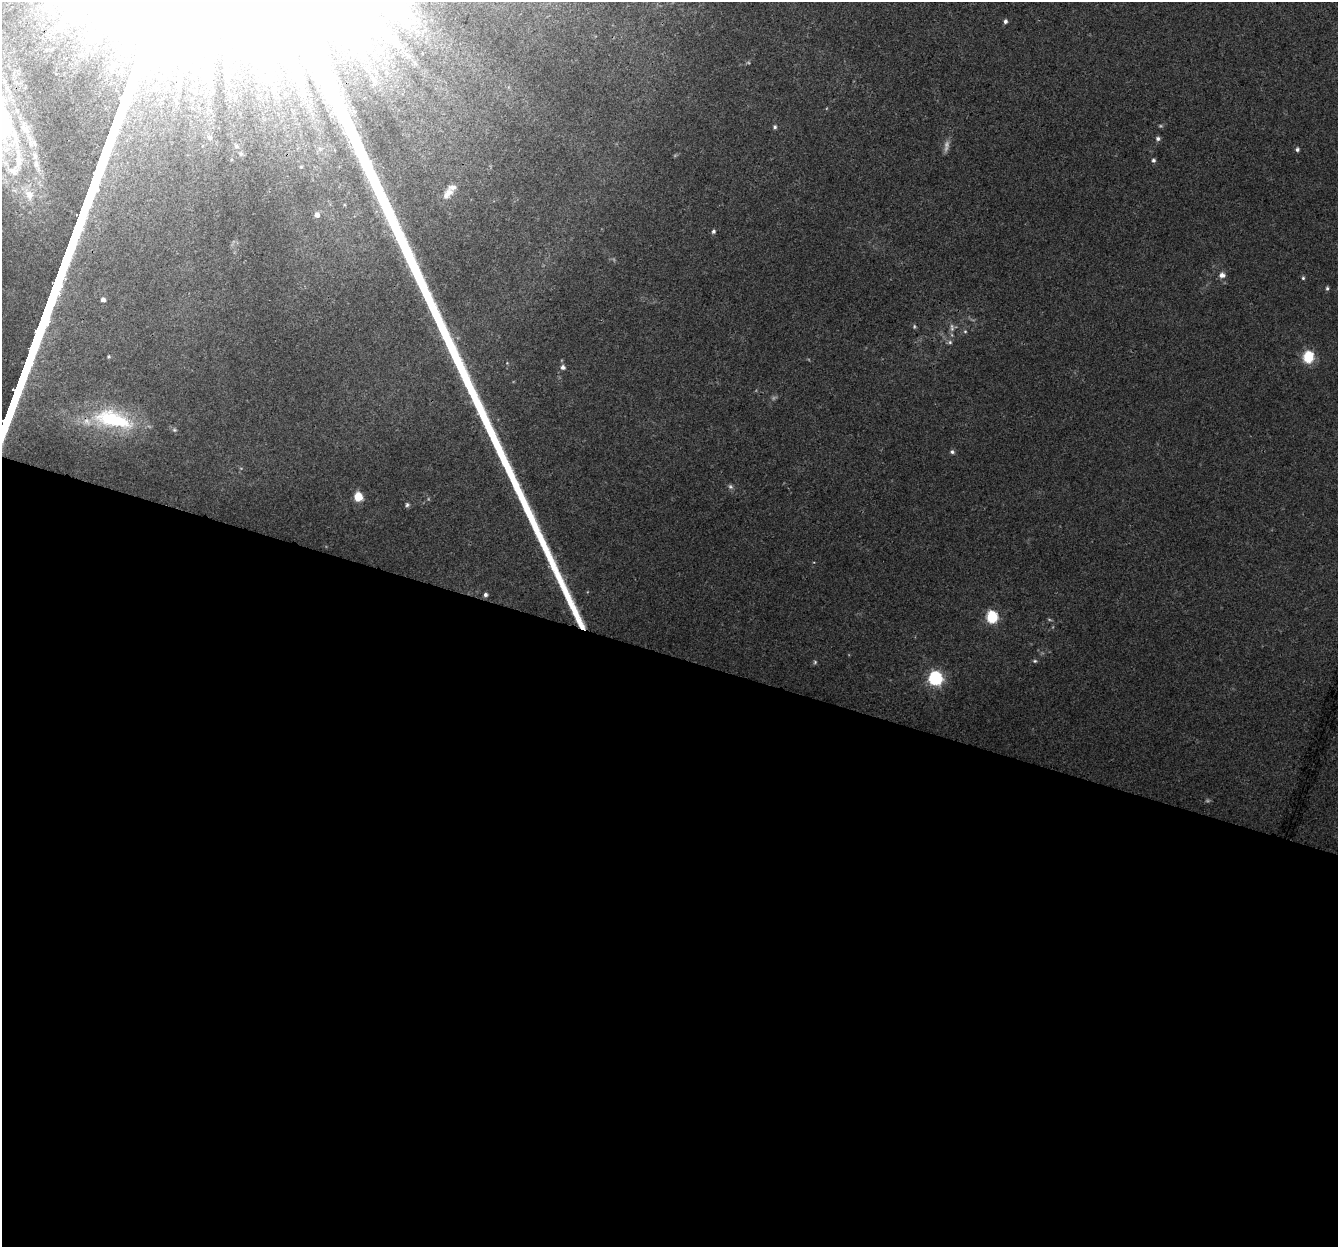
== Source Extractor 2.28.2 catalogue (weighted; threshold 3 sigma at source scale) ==
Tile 14 of 4 x 4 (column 2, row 4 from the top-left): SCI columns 1358-2693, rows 274-1518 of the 5396 x 5588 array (HDU 1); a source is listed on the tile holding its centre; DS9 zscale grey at full resolution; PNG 1340 x 1249 px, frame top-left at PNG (2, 2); no overlay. Shown black and unused: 47% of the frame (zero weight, under 3 of 4 exposures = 5% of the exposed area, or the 3 px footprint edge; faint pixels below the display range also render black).
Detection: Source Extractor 2.28.2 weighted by HDU 2 'WHT'; one run over the whole footprint, this tile lists its part. Background 0.0283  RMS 0.0038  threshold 0.017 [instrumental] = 3 sigma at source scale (4.5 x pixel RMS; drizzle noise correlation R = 1.50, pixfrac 1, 0.0396/0.0396 arcsec/px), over >= 5 px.
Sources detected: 45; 7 too faint to see at this stretch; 1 inside a brighter object's white glare — not listed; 3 inside a brighter listed object's ellipse — not listed separately; the other 34 listed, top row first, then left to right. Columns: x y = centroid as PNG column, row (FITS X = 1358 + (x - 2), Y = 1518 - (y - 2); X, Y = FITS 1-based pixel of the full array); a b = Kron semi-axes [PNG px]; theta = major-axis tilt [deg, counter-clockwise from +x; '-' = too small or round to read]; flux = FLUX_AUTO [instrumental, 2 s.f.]
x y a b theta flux
1005 21 5 4 - 1.1
4 82 10 8 81 2.6
775 127 5 5 - 0.72
210 137 6 6 - 0.94
1158 138 6 5 - 0.95
236 146 6 5 - 0.67
1297 149 5 5 - 0.8
241 153 6 5 - 0.7
1153 160 5 4 - 0.87
16 164 60 19 71 24
301 167 5 3 - 0.35
448 194 17 9 48 3.9
29 195 14 11 -65 4.2
317 215 5 5 - 2.3
713 231 5 5 - 0.82
1222 275 8 7 - 1.9
1303 278 4 4 - 0.55
1327 288 5 4 - 0.7
103 300 4 4 - 1.6
965 331 5 4 - 0.51
950 342 6 6 - 0.79
1308 357 6 5 - 38
563 367 6 5 - 1.4
113 419 60 24 -13 39
174 430 7 5 -20 0.67
952 452 6 6 - 0.81
730 487 7 6 - 0.94
358 497 5 5 - 16
407 505 6 5 - 0.78
485 595 5 5 - 0.98
992 617 6 6 - 41
1035 661 6 5 - 0.62
815 662 5 5 - 0.55
935 678 6 6 - 85
Overlapping masked pixels (flux is a lower limit): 1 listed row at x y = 113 419
Isophote crosses this tile's border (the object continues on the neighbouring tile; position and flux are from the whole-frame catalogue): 1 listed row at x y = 16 164